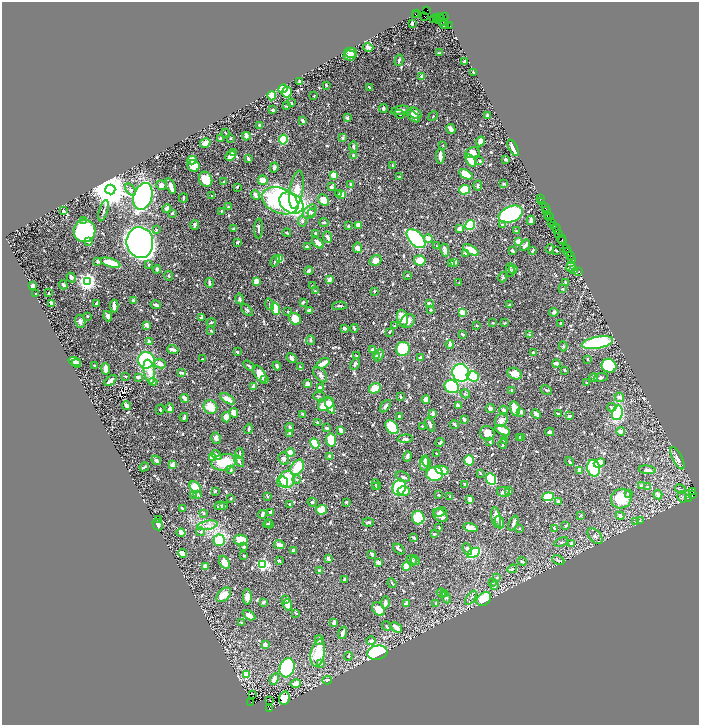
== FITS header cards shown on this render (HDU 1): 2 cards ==
NAXIS1  =                 1393
NAXIS2  =                 1445

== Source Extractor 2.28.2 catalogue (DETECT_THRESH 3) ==
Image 1393 x 1445 px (HDU 1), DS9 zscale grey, zoomed out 1/2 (1 PNG px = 2 x 2 image px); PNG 701 x 727 px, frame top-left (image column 1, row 1445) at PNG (2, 2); each listed source drawn as its Kron ellipse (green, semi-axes under 4 px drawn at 4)
Background 0.727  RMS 0.0087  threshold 0.026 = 3 sigma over >= 5 px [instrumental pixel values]
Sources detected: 958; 62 cannot appear on this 1/2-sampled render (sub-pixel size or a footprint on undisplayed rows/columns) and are neither listed nor drawn; of the other 896, the 500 brightest by FLUX_AUTO listed and drawn (396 fainter detections omitted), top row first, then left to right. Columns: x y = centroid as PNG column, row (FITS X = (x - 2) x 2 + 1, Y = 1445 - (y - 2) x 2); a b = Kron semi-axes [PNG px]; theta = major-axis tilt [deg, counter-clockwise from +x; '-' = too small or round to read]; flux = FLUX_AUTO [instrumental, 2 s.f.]
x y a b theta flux
427 10 2 1 - 33
417 13 2 1 - 9.5
415 14 2 1 - 7.3
425 16 3 2 - 43
444 17 4 2 - 7
436 18 3 1 - 16
439 18 2 1 - 19
434 19 3 2 - 39
441 19 3 2 - 360
439 20 2 2 - 85
442 22 2 1 - 79
412 23 3 2 - 2.7
444 24 5 1 - 43
450 25 2 1 - 7.9
368 47 5 3 - 4.3
351 53 6 5 - 10
439 53 3 2 - 2.3
349 55 6 5 - 7.3
399 60 6 2 75 2.8
465 61 2 2 - 13
474 72 2 2 - 6.8
422 76 4 3 - 9
300 81 4 2 - 5.5
326 85 3 2 - 3.3
370 87 4 2 - 3.3
283 89 5 3 - 57
287 92 5 5 - 52
272 96 4 4 - 31
314 96 2 2 - 2.9
291 103 3 2 - 2.2
287 106 4 2 - 2.5
383 109 4 3 - 4
273 110 3 3 - 2.5
400 110 9 3 11 9.3
415 113 7 5 -36 11
399 114 5 3 - 2
487 115 2 2 - 9.6
413 116 8 3 -41 9.7
433 116 5 3 - 2.2
347 118 4 3 - 4.3
303 121 4 2 - 5.9
260 125 3 2 - 7.8
451 129 5 3 - 8.5
226 133 4 2 - 1.9
246 136 4 2 - 9.8
230 138 2 2 - 2.6
342 138 3 3 - 4.5
220 139 3 2 - 3.1
283 140 5 3 - 100
480 141 5 4 - 11
205 143 5 4 - 16
443 145 2 2 - 3.4
353 147 5 3 - 5
513 148 9 2 -62 15
233 152 3 2 - 6.5
472 152 7 5 11 18
230 156 6 3 39 15
353 156 3 3 - 5.4
440 156 8 3 -89 12
248 159 3 2 - 5.7
505 159 3 2 - 3.5
192 160 4 4 - 29
471 161 7 4 -57 36
480 161 3 3 - 3.9
193 166 6 5 - 26
393 166 4 4 - 2.6
274 167 5 3 - 5.4
466 174 7 4 -29 34
334 175 3 3 - 25
399 177 2 2 - 2.5
206 179 8 6 -61 48
263 180 5 4 - 20
223 182 3 2 - 4
351 184 4 3 - 4
504 184 4 2 - 2
161 185 5 4 - 9.5
478 185 5 3 - 3.6
171 186 8 3 -69 19
237 187 2 2 - 3.6
331 187 3 3 - 7.4
110 190 5 5 - 7300
130 190 7 4 -53 5.8
296 190 19 6 80 42
464 190 5 4 - 110
338 193 3 3 - 1.9
255 195 5 3 - 11
342 195 3 2 - 19
143 196 14 9 71 440
212 196 3 2 - 3.3
183 198 4 2 - 2.4
540 198 2 1 - 30
323 200 6 5 - 29
280 201 19 12 -23 320
542 201 2 1 - 25
291 203 13 9 -33 420
228 207 3 2 - 3.2
545 208 2 1 - 34
167 209 4 3 - 7.3
64 211 3 2 - 7.7
104 211 11 2 74 3.9
222 211 2 2 - 4.7
547 211 2 1 - 31
310 212 8 5 51 7.9
172 213 3 3 - 3.2
312 213 4 3 - 2.8
511 214 13 8 22 490
547 215 2 1 - 49
550 216 2 1 - 38
84 220 3 3 - 5.8
531 220 5 3 - 5.4
302 221 5 4 - 4.1
324 222 4 2 - 2.5
551 222 2 1 - 7.3
502 224 4 3 - 2.2
195 225 5 3 - 5
358 225 4 3 - 17
470 225 5 4 - 120
554 225 3 2 - 64
348 226 2 2 - 5.6
233 228 3 2 - 2.4
259 228 10 3 87 5
556 228 5 2 - 100
459 229 4 4 - 6.3
156 230 3 3 - 3.1
85 231 11 11 - 300
516 231 2 2 - 3.6
287 233 4 2 - 2.3
316 233 3 3 - 4.2
559 234 3 1 - 44
327 237 6 3 -68 7.2
428 238 4 3 - 16
416 239 11 6 -45 190
562 239 4 2 - 97
563 241 2 2 - 38
88 242 2 2 - 12
140 242 15 13 -82 2100
237 242 3 3 - 2.5
518 242 2 2 - 28
318 243 7 3 -44 18
525 245 6 3 55 7
437 246 4 3 - 2
307 247 3 2 - 5.2
357 248 5 4 - 9.9
566 248 3 2 - 82
550 249 4 2 - 2.3
445 250 7 3 -80 10
471 250 9 3 -31 34
512 250 4 3 - 4.5
533 250 3 2 - 4.9
556 251 3 2 - 2.4
568 252 5 2 - 65
465 253 3 2 - 2.2
570 255 3 2 - 37
280 259 4 3 - 30
420 260 6 5 - 30
572 260 3 1 - 38
98 261 3 3 - 4.3
275 261 6 3 65 4.3
376 261 6 5 - 17
455 262 3 3 - 3.6
110 263 10 4 -18 33
452 263 4 3 - 4.1
149 265 4 3 - 2.2
571 266 5 3 - 6.1
157 269 4 3 - 4.6
513 269 4 3 - 3.2
510 270 7 3 -89 2.4
574 270 4 2 - 4.7
309 271 4 3 - 4.4
579 271 2 1 - 31
407 275 2 2 - 2.1
169 276 5 3 - 2.1
71 277 5 4 - 5.2
503 277 5 4 - 2.7
329 279 4 3 - 11
87 282 4 3 - 1000
256 282 4 3 - 16
565 282 3 2 - 2.8
209 283 5 2 - 4.7
459 283 2 2 - 2.7
63 285 4 3 - 3.4
33 286 3 3 - 12
312 286 3 3 - 2.2
562 289 3 2 - 2.1
315 291 4 2 - 2.2
375 291 2 2 - 3.3
35 293 2 2 - 4.5
48 293 2 2 - 1.9
239 299 5 3 - 3.3
133 301 3 2 - 9.2
303 302 3 2 - 2.9
52 303 4 3 - 13
96 303 3 2 - 2.7
270 304 6 3 -74 2.6
429 304 4 2 - 6.3
156 305 5 3 - 6.7
509 305 3 2 - 1.9
114 306 6 2 -87 13
339 306 7 3 1 3.5
275 309 6 4 -71 66
247 310 7 3 -47 4.3
310 310 3 3 - 9.6
431 310 2 2 - 3.4
288 312 3 3 - 2.2
462 312 4 3 - 19
554 312 4 3 - 4.9
87 316 2 2 - 2.3
108 316 5 3 - 5.4
202 317 4 3 - 3.2
402 318 8 5 -78 23
295 319 6 5 - 28
80 321 6 5 - 6.1
408 321 8 6 41 14
211 323 5 3 - 2.4
493 323 3 3 - 2.1
505 323 3 2 - 2
561 323 3 2 - 2.6
146 325 3 3 - 15
395 326 2 2 - 2.5
477 326 3 2 - 2.2
344 328 2 2 - 5.4
354 328 4 2 - 2.3
211 331 3 3 - 2
389 332 2 2 - 1.9
462 334 4 2 - 2.6
529 335 3 2 - 2.1
310 340 5 4 - 3
149 341 3 2 - 6.7
597 343 16 6 12 190
450 344 4 3 - 9
563 346 5 4 - 2.6
173 349 6 2 -21 7.5
403 349 7 6 - 120
372 350 4 3 - 7.4
237 352 3 2 - 3.3
533 353 4 3 - 2.5
379 355 6 4 62 6.1
356 356 2 2 - 2.2
376 356 3 3 - 2.3
291 358 5 3 - 7.2
420 358 3 2 - 5.9
202 359 3 2 - 2.3
587 359 3 2 - 2
146 360 8 8 - 190
75 362 6 4 -19 10
77 363 4 3 - 5.3
323 363 7 3 31 19
556 363 4 3 - 9.7
160 364 6 4 -23 11
355 364 6 3 62 3.3
94 365 3 2 - 2.5
249 366 6 3 -34 3.3
277 366 4 2 - 5
609 366 7 6 - 97
300 367 4 2 - 2.3
106 369 5 3 - 10
565 370 3 2 - 3.7
149 372 12 5 -79 21
181 373 3 2 - 6.9
461 373 9 8 - 340
260 374 9 5 -58 22
514 374 7 5 -24 14
320 375 9 5 -52 5.9
125 376 2 2 - 2.1
473 376 6 5 - 83
139 377 3 2 - 12
601 377 7 3 6 3.1
593 378 4 3 - 5.3
111 380 7 2 39 9.7
265 380 4 3 - 2.2
153 382 4 3 - 6.3
587 383 3 2 - 2
307 384 4 3 - 16
254 386 4 3 - 15
452 387 7 6 - 140
320 388 3 2 - 13
375 388 6 5 - 26
511 390 2 2 - 1.9
546 390 6 3 -26 3.4
465 394 5 3 - 2.7
319 396 6 3 0 2.1
400 397 2 2 - 3
619 397 5 3 - 7.3
185 398 4 2 - 13
227 399 8 3 -32 19
426 400 4 4 - 8.8
326 404 8 5 29 43
126 405 4 3 - 10
330 405 9 4 -70 14
385 406 7 3 53 4.8
458 406 3 3 - 8
210 407 7 6 - 35
612 407 4 3 - 5
170 408 5 3 - 13
491 408 4 4 - 5.9
160 409 5 3 - 2.5
515 409 7 4 -76 37
504 410 4 3 - 5.4
520 412 4 3 - 9.2
234 413 5 4 - 15
433 413 2 2 - 18
617 413 7 5 80 110
303 414 4 3 - 3.4
536 414 5 2 - 9.2
558 414 3 2 - 2.8
399 416 2 2 - 4.8
569 416 4 2 - 4.2
184 417 4 2 - 4.1
226 417 5 4 - 16
464 419 3 2 - 4.6
501 420 7 6 - 9.6
317 422 4 3 - 2.4
430 424 7 2 -66 3.4
454 424 5 2 - 4.3
422 426 2 2 - 5.4
290 427 4 2 - 6.5
392 427 8 5 -50 100
327 428 3 2 - 4.2
249 429 5 2 - 2.3
341 430 4 3 - 9.9
503 430 8 3 -26 38
621 431 4 3 - 12
550 432 4 3 - 5.8
290 433 4 3 - 3
487 433 7 7 - 12
522 437 4 3 - 3
216 438 6 4 -78 6.2
519 438 3 3 - 9
405 439 7 3 3 3.8
331 440 6 5 - 44
505 440 3 2 - 3.6
440 442 4 3 - 2
490 442 3 2 - 2.3
315 443 5 3 - 78
503 444 5 2 - 3.5
290 453 5 4 - 13
436 453 2 2 - 2.3
239 454 5 2 - 3.1
216 455 5 4 - 9.5
330 456 3 2 - 7.1
407 456 5 3 - 10
212 458 4 4 - 37
677 458 12 5 -63 11
284 459 6 5 - 5.4
156 460 5 3 - 4.8
469 460 5 4 - 55
239 461 6 3 -56 5.2
570 461 4 3 - 2.2
224 462 12 8 12 62
426 462 5 2 - 6.2
424 463 7 4 82 16
599 463 6 3 21 21
172 465 3 2 - 30
144 467 5 2 - 2.9
297 467 8 6 55 48
594 468 8 6 -77 110
231 470 4 2 - 2.5
442 470 7 4 -14 26
579 470 3 3 - 17
647 470 8 3 -6 8.4
480 473 4 2 - 1.9
435 474 8 7 - 190
403 477 7 5 -22 5.2
287 479 8 7 - 63
297 479 4 4 - 2.3
491 479 6 5 - 130
282 482 6 5 - 7
376 484 5 3 - 5.5
465 484 3 2 - 3.1
641 486 4 3 - 7.2
195 487 6 4 -44 33
376 487 3 2 - 2
399 487 8 6 68 130
648 487 3 3 - 3
681 489 6 3 -28 2.3
215 491 3 2 - 2.4
404 491 6 4 4 21
509 491 3 3 - 3.7
503 492 7 5 -17 4.9
693 492 4 2 - 360
629 494 3 3 - 6.6
193 495 4 3 - 2.8
198 495 4 3 - 3.3
439 495 3 2 - 3.3
658 495 5 3 - 11
692 495 3 2 - 130
267 496 4 3 - 2.4
450 496 3 2 - 2.1
548 497 6 4 7 140
682 497 6 4 -82 2.9
231 498 2 2 - 2.6
621 498 10 9 - 58
688 498 2 1 - 6.1
470 499 3 3 - 15
558 501 2 2 - 3.7
312 502 4 4 - 2.9
346 502 3 3 - 1.9
290 504 2 2 - 5.2
220 506 5 3 - 7.8
223 506 3 2 - 2.4
182 508 4 2 - 2.2
321 510 5 4 - 50
271 512 2 2 - 13
440 512 6 3 23 7.1
204 513 2 2 - 3.3
262 514 4 2 - 8.9
440 515 8 5 -40 13
580 516 4 2 - 2
620 516 4 2 - 9.2
496 517 10 4 -80 9.8
418 518 7 6 - 83
159 520 3 3 - 2.4
640 521 3 2 - 3.9
368 522 5 3 - 4.6
500 522 6 3 -72 7.7
635 522 3 2 - 1.9
513 523 8 3 66 4.7
267 524 4 3 - 2.7
269 524 4 2 - 2.5
158 525 6 4 -60 8.4
207 525 10 4 11 9.5
566 525 3 2 - 2.1
439 528 3 2 - 1.9
470 528 7 3 -14 15
520 529 2 2 - 2.6
555 529 4 3 - 5.1
181 532 4 3 - 10
200 532 4 3 - 2.5
434 534 3 3 - 2.3
595 536 9 5 -48 6.4
414 538 3 2 - 4.2
219 540 6 5 - 68
241 540 7 5 -9 44
561 542 7 3 24 2.5
572 543 3 2 - 9.3
279 545 5 3 - 8.6
244 547 4 3 - 2.1
399 549 7 2 -39 4.1
467 549 6 4 -67 6.2
293 551 4 2 - 8.9
182 553 4 4 - 16
474 553 7 4 29 110
372 554 4 2 - 3.7
244 556 2 2 - 2
328 558 3 2 - 7.5
279 560 3 2 - 2.7
412 560 6 4 -47 6.4
415 560 5 3 - 2.1
558 560 6 3 -26 4
522 561 5 3 - 4.2
224 562 7 4 -62 15
378 562 3 3 - 10
263 564 4 3 - 340
407 566 4 4 - 54
205 567 4 3 - 8.5
512 569 5 2 - 2.5
319 570 2 2 - 14
497 577 3 3 - 2
345 579 3 2 - 5.7
492 582 3 3 - 2.1
392 583 5 2 - 2.7
494 586 3 3 - 4.3
441 593 5 3 - 2.7
444 593 3 3 - 3.8
224 595 8 5 45 27
247 597 8 4 89 12
446 597 6 4 -63 4.1
471 598 8 3 56 3.6
285 599 4 3 - 3.8
484 599 8 6 41 56
263 602 3 3 - 4.6
385 603 6 3 80 11
406 603 4 2 - 4.7
436 604 3 2 - 3.5
287 605 5 4 - 13
379 609 7 5 -46 26
296 613 4 2 - 2.3
249 615 7 4 -29 13
241 622 3 2 - 2.7
334 622 4 3 - 7.4
386 626 5 3 - 2
396 627 6 2 -35 18
342 633 6 3 72 6.7
319 640 5 4 - 4.7
371 641 5 3 - 4.8
265 644 4 3 - 7.2
318 653 14 7 78 67
377 653 10 7 11 210
348 656 4 4 - 2.1
321 663 4 3 - 3.6
287 668 10 7 73 260
246 675 3 3 - 35
274 679 6 4 61 22
327 680 4 3 - 2.9
296 684 5 3 - 17
253 694 2 1 - 2.4
284 698 7 5 78 40
270 701 3 1 - 5.1
251 702 2 2 - 47
270 709 3 2 - 200
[396 fainter detections neither listed nor drawn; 62 sub-pixel or undisplayed-footprint detections neither listed nor drawn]